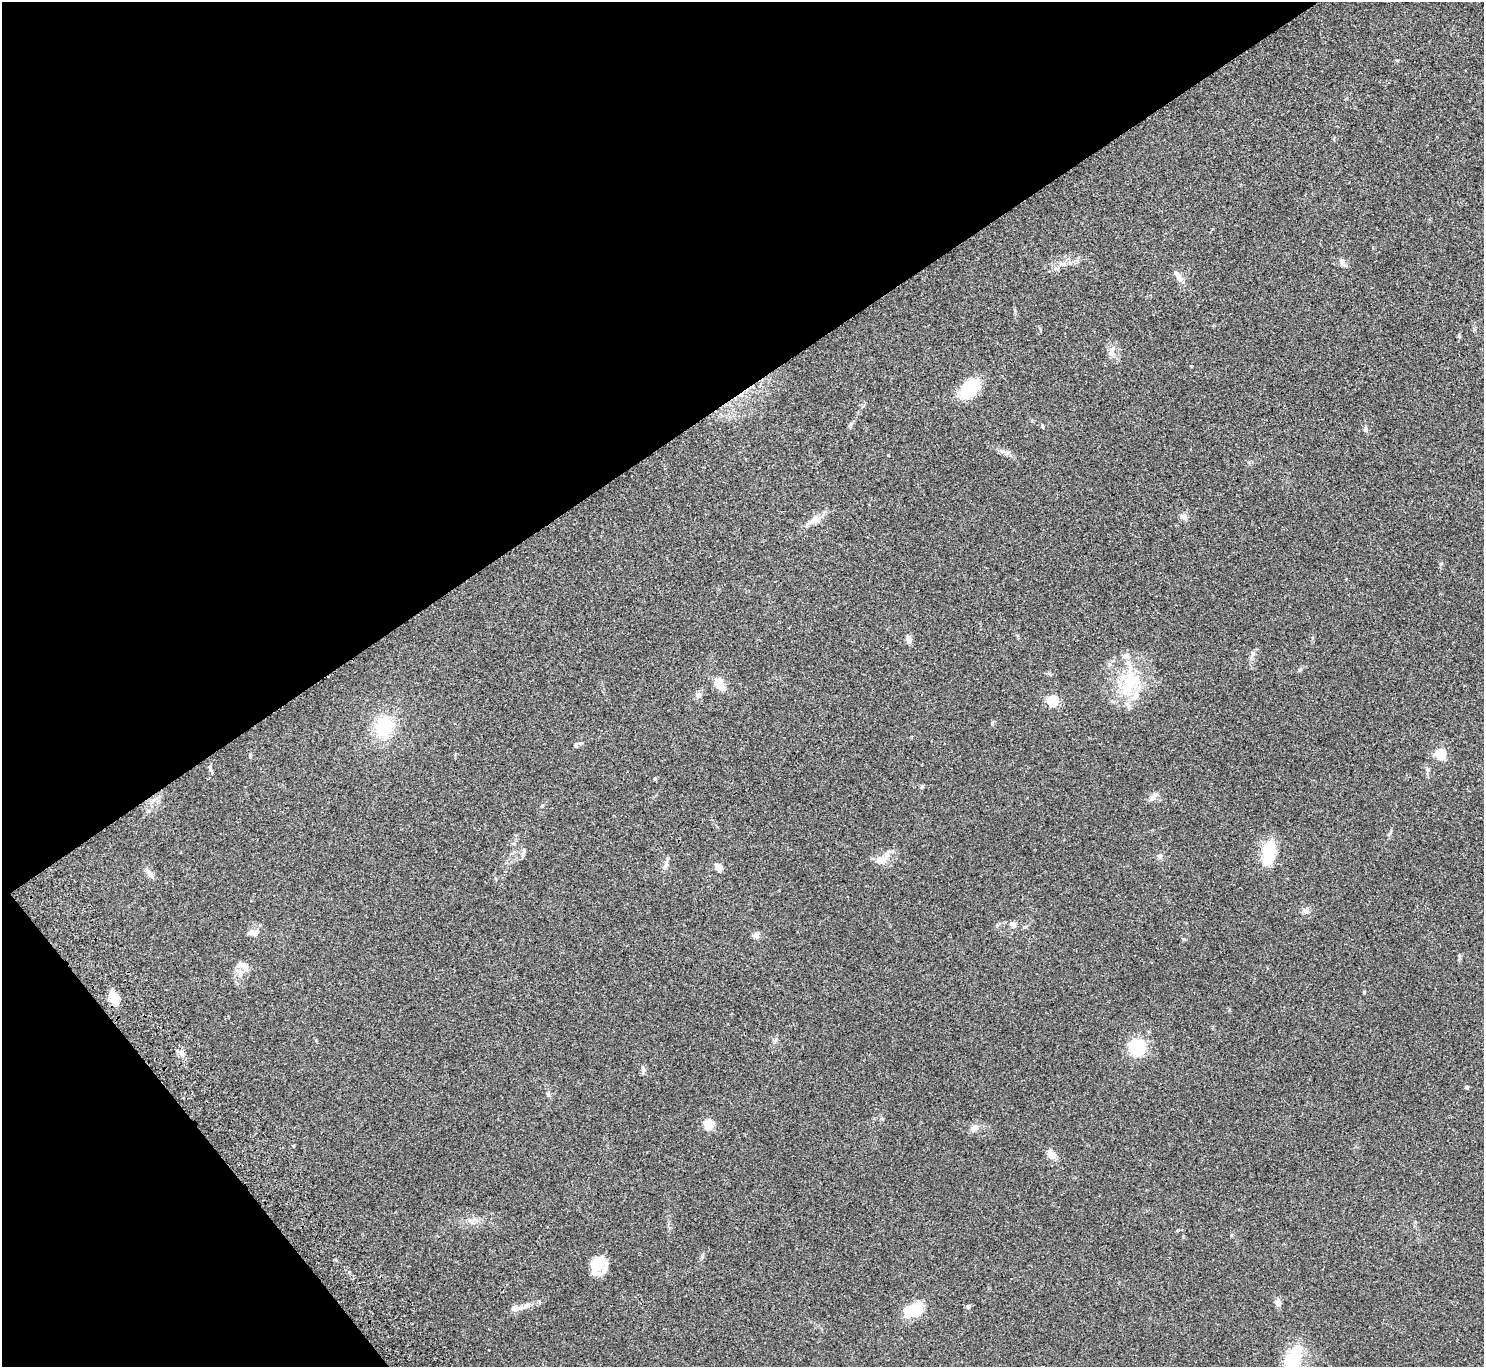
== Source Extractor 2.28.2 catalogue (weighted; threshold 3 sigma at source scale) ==
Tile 5 of 4 x 4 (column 1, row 2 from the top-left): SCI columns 49-1530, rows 2932-4296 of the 6025 x 5999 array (HDU 1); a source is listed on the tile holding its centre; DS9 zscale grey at full resolution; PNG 1486 x 1369 px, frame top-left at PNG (2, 2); no overlay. Shown black and unused: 34% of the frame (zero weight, under 2 of 3 exposures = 3% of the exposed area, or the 3 px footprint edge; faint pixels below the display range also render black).
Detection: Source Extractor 2.28.2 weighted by HDU 2 'WHT'; one run over the whole footprint, this tile lists its part. Background 0.0987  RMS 0.0088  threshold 0.0396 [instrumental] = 3 sigma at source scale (4.5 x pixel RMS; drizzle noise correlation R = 1.50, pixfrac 1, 0.05/0.05 arcsec/px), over >= 5 px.
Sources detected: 54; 2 inside a brighter listed object's ellipse — not listed separately; the other 52 listed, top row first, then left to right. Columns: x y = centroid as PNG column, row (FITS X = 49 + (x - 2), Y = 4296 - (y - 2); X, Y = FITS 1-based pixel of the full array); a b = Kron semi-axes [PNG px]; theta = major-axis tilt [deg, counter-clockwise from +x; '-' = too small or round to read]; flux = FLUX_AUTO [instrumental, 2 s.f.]
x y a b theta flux
1342 262 10 5 -57 2.4
1178 276 18 6 -58 5.2
1459 336 5 5 - 1
1111 350 11 6 70 3.8
970 388 17 11 46 46
1366 430 7 6 - 1.7
888 455 2 2 - 0.53
1184 517 10 8 -26 3.5
815 520 18 9 30 7.5
909 640 10 6 -78 4
1252 654 9 4 82 2.1
1129 683 41 21 66 46
720 684 19 11 -62 9.6
698 695 8 7 - 2.6
1053 700 5 5 - 71
384 726 23 17 78 38
576 745 6 5 - 1.4
1441 754 5 5 - 63
210 768 9 5 -74 2
922 787 7 4 70 1.1
1153 798 10 7 39 3.4
1269 852 27 12 84 30
523 853 12 4 74 2.1
1160 857 7 6 - 2.1
880 860 15 9 20 8
666 864 10 5 69 2.8
718 867 9 6 -53 5.8
149 873 16 6 -57 3.9
1306 911 8 7 - 2.8
1013 925 6 6 - 3.8
254 933 12 8 -7 5
756 935 9 7 21 3.3
1459 957 9 3 90 1.4
245 966 18 9 -45 5.6
1364 992 4 4 - 0.8
114 999 13 8 -68 16
1137 1047 14 13 - 39
182 1052 7 7 - 3.2
643 1069 9 5 -66 2.1
1466 1087 4 4 - 2.2
548 1094 6 5 - 1.5
709 1124 10 9 - 11
974 1128 11 8 23 4.8
1052 1155 11 8 -39 6.5
1231 1235 5 3 - 0.83
598 1264 18 16 45 17
1278 1303 9 7 70 3.2
527 1305 16 6 28 5
968 1307 4 4 - 3.5
515 1308 9 7 15 5.2
913 1310 26 14 16 22
1294 1358 27 16 74 34
Isophote crosses this tile's border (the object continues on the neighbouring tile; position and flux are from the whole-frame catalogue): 1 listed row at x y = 1294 1358
Unlisted compact peaks at least as high as the median listed source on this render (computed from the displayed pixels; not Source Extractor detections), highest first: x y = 992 723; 349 1272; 1441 564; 702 1256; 542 806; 250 757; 293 1146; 1002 451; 1184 939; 1229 1010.